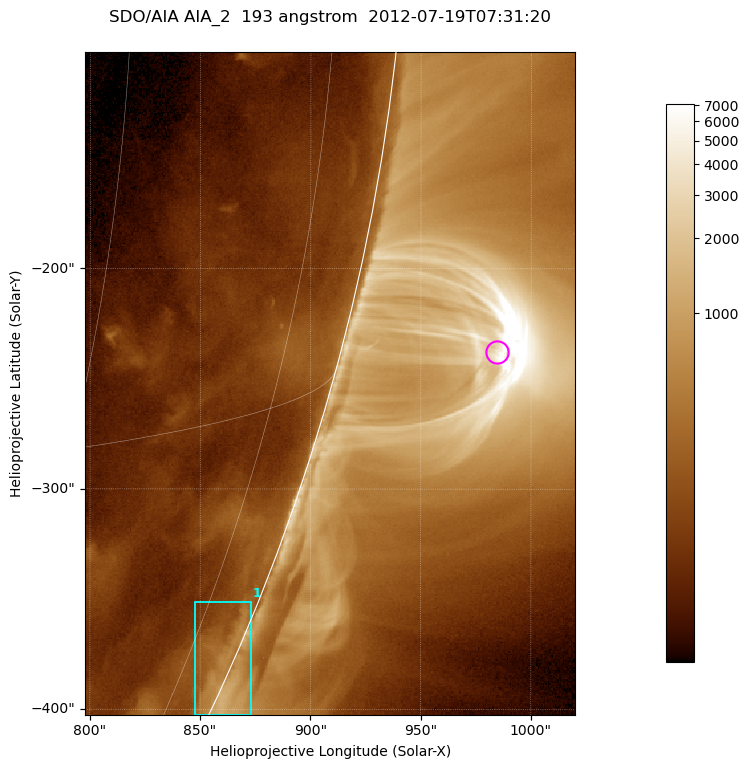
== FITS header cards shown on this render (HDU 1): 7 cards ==
TELESCOP= 'SDO/AIA '           / For AIA: SDO/AIA
INSTRUME= 'AIA_2   '           / For AIA: AIA_ATA1, AIA_ATA2, AIA_ATA3 or AIA_AT
WAVELNTH=                  193 / [angstrom] Wavelength
WAVEUNIT= 'angstrom'           / Wavelength unit: angstrom
DATE-OBS= '2012-07-19T07:31:20.943' / [ISO] Date when observation started; ISO 8
CTYPE1  = 'HPLN-TAN'           / CTYPE1; Typically HPLN
CTYPE2  = 'HPLT-TAN'           / CTYPE2; Typically HPLT

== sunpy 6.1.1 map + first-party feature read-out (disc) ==
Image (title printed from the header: SDO/AIA AIA_2  193 angstrom  2012-07-19T07:31:20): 370 x 500 px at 0.601 arcsec/px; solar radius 944 arcsec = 1572 px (partial field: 1.2% of the solar disc is inside the frame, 48% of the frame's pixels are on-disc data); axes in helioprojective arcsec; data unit not stated in the header (colour bar unlabelled)
Orientation: roll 0.0563 deg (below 1 deg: not rotated)
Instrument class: DISC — disc imager (sunpy class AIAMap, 193 A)
Bright regions (active regions / flare kernels): reference = the on-disc median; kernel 3 px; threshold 5 sigma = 229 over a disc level ~112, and >= 1.15x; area >= 185 px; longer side >= 4 px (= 2.4 arcsec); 1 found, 1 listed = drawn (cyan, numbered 1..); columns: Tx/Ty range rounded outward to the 2 arcsec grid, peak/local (2 s.f.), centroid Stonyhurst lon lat
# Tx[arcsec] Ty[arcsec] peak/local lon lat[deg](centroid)
1 848..874 -404..-350 11 +82 -23
Off-limb structures (1.02-1.3 R_sun): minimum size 92 px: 2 found; the strongest spans PA ~250..260 deg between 1.02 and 1.14 R_sun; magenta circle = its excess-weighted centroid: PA ~255 deg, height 1.07 R_sun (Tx ~984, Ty ~-238 arcsec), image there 12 x the reference